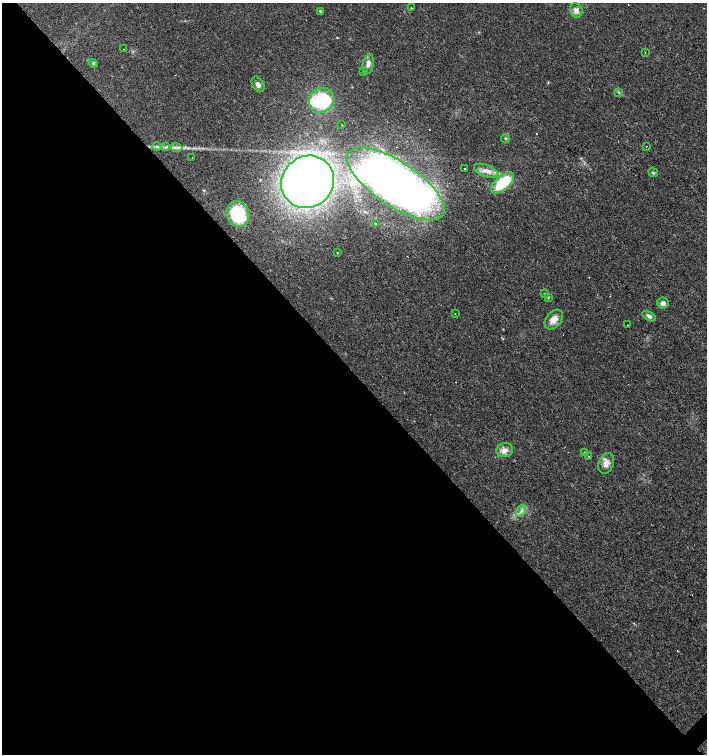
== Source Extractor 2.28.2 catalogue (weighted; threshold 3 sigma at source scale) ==
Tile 9 of 4 x 4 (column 1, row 3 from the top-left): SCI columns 219-1627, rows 1505-3008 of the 6005 x 6018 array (HDU 1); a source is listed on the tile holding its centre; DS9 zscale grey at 2 x 2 block average (1 PNG px = mean of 2 x 2 image px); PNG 709 x 756 px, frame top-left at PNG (2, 3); each listed source drawn as its Kron ellipse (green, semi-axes under 4 px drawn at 4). Shown black and unused: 51% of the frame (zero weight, under 3 of 4 exposures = <1% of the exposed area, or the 3 px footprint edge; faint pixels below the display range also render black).
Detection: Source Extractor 2.28.2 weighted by HDU 2 'WHT'; one run over the whole footprint, this tile lists its part. Background 0.0164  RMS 0.0027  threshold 0.0124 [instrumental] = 3 sigma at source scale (4.5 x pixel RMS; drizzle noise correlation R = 1.50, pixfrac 1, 0.0396/0.0396 arcsec/px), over >= 5 px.
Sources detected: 46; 5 cosmic-ray / hot-pixel residue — neither listed nor drawn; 2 inside a brighter listed object's ellipse — not listed separately; the other 39 listed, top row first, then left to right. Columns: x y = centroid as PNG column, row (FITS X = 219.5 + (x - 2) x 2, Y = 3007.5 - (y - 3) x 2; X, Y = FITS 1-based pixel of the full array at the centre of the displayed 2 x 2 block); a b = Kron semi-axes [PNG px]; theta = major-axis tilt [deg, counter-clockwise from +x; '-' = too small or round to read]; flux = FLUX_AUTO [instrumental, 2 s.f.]
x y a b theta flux
412 8 2 2 - 1.6
576 10 7 6 - 3.3
320 11 4 3 - 0.75
123 49 2 2 - 1.4
645 53 2 2 - 0.86
94 63 4 3 - 0.75
368 64 10 5 80 3.3
364 72 4 3 - 0.89
258 84 8 5 -58 2.6
618 92 3 2 - 0.46
321 100 13 12 - 30
342 125 2 2 - 0.93
505 138 5 2 - 0.68
157 146 5 2 - 0.8
647 146 2 2 - 1.2
166 147 4 2 - 0.77
177 148 6 3 -10 1.7
192 157 2 2 - 0.37
464 169 2 2 - 0.89
486 171 13 5 -20 4.6
653 173 5 3 - 0.94
308 182 27 25 45 400
503 183 14 7 41 25
396 184 56 22 -34 550
238 214 13 11 -70 43
375 223 2 2 - 1.5
337 253 2 2 - 0.32
544 293 2 2 - 1
548 298 3 3 - 0.55
663 303 6 5 - 2.4
455 313 2 2 - 2.6
649 316 7 3 -31 2.1
554 320 11 7 49 5.7
627 325 2 2 - 0.31
505 450 8 7 - 4.1
585 453 4 3 - 0.75
588 456 3 2 - 0.64
606 463 11 7 68 4.5
521 511 6 3 57 1.8
Diffuse or blended objects may show on this block-average render without a row.